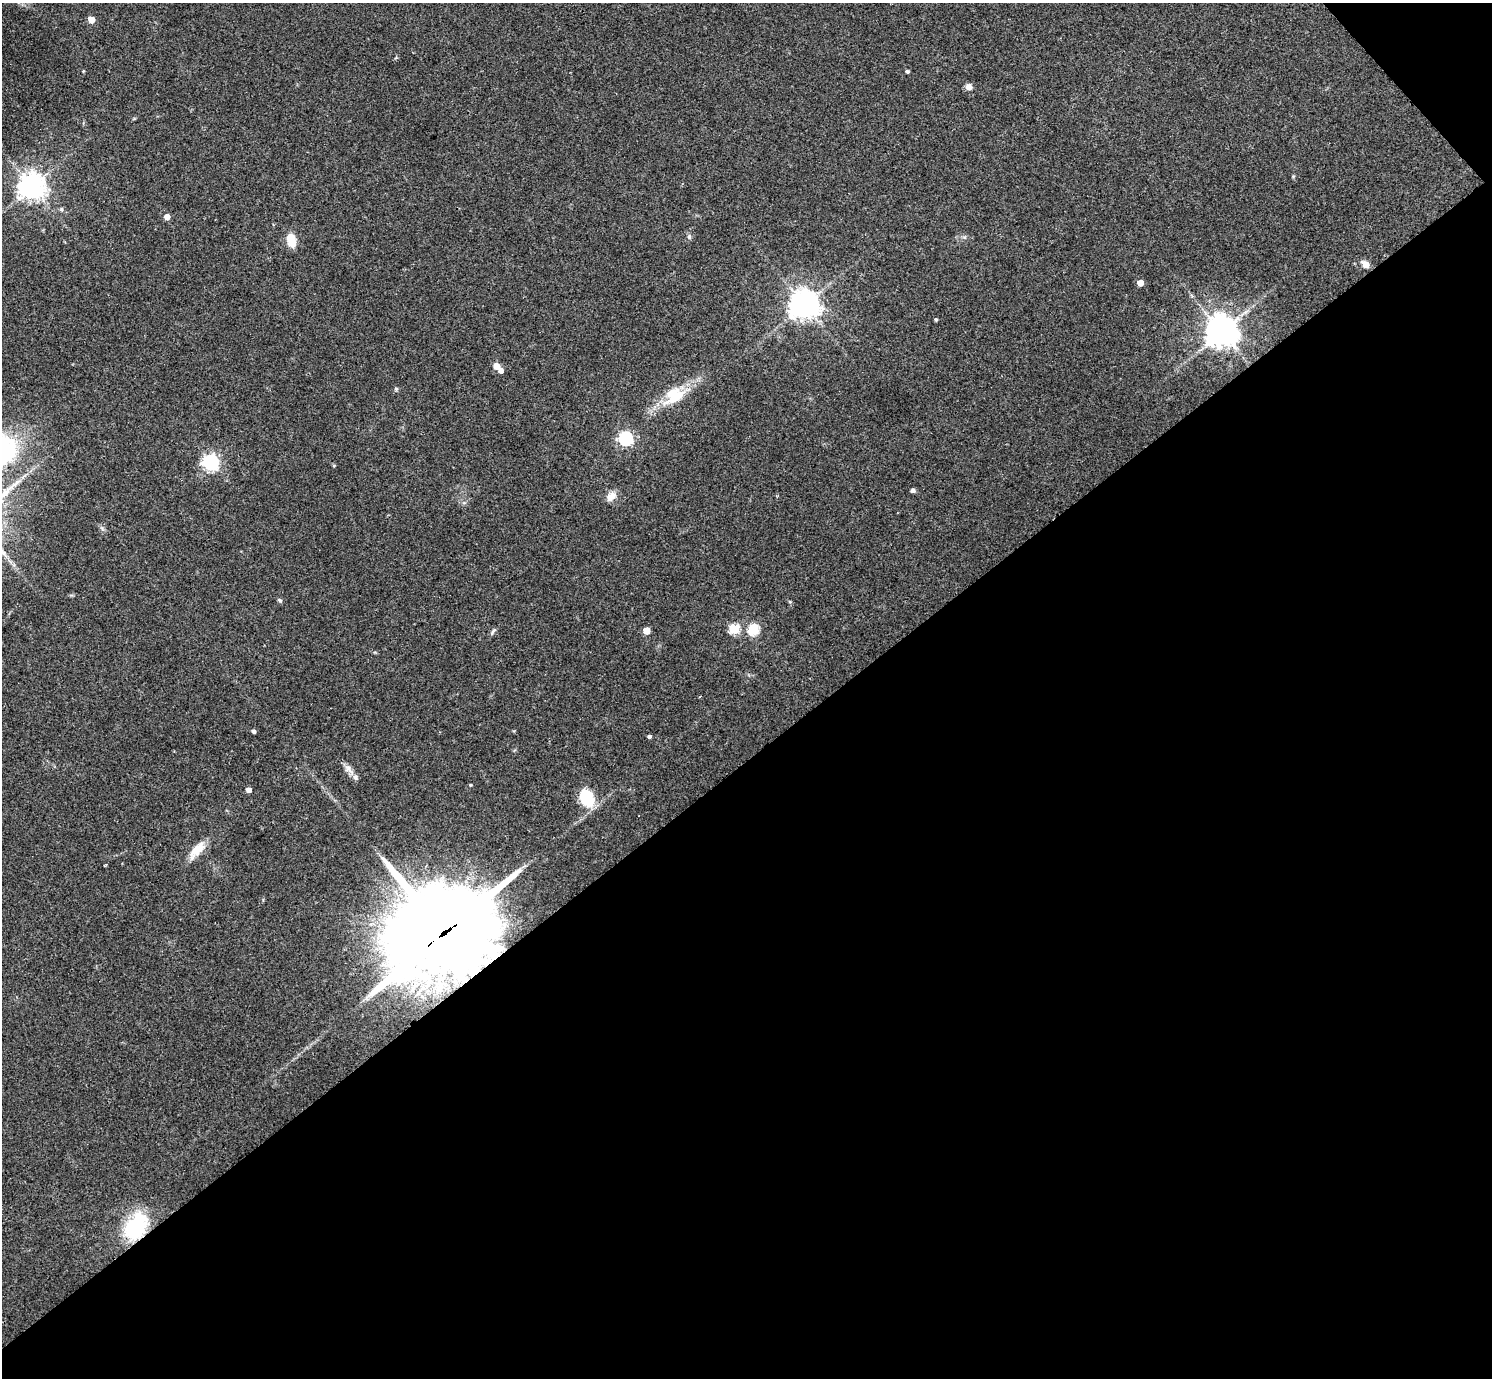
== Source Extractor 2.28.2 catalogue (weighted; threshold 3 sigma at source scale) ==
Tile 12 of 4 x 4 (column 4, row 3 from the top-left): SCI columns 4473-5962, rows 1533-2908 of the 5962 x 5959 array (HDU 1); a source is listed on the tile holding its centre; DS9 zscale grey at full resolution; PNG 1494 x 1380 px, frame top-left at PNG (2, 3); no overlay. Shown black and unused: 46% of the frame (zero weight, under 3 of 4 exposures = <1% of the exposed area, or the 3 px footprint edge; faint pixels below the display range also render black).
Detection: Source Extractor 2.28.2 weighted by HDU 2 'WHT'; one run over the whole footprint, this tile lists its part. Background 0.0435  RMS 0.0048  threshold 0.0216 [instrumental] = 3 sigma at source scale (4.5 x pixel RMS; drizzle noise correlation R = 1.50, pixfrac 1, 0.05/0.05 arcsec/px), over >= 5 px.
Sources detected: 39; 1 inside a brighter object's white glare — not listed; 3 inside a brighter listed object's ellipse — not listed separately; the other 35 listed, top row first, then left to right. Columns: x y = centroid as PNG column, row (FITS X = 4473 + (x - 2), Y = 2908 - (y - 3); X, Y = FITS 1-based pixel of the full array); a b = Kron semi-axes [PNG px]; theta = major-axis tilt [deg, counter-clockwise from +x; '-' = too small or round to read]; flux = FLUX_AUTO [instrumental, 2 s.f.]
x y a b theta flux
91 20 5 5 - 7.8
907 71 4 3 - 0.98
969 87 7 7 - 2.6
31 186 8 8 - 520
61 209 5 5 - 0.69
167 217 5 4 - 4.1
689 237 7 5 -71 0.92
291 240 14 8 -74 9.1
1365 264 9 6 -41 3.6
1140 283 5 4 - 4.9
804 305 9 8 - 690
936 319 3 3 - 0.67
1221 332 9 9 - 860
496 366 5 4 - 5.8
501 370 5 5 - 2.4
675 397 31 13 33 15
625 438 6 6 - 85
211 462 6 6 - 150
913 491 5 4 - 1.3
611 496 13 9 45 4
280 600 7 4 -40 0.78
734 629 5 5 - 31
753 629 5 5 - 41
493 631 11 4 57 1.1
646 631 5 5 - 7.8
253 731 4 3 - 1.3
649 736 3 3 - 11
348 769 16 7 -55 3
470 785 3 3 - 0.49
249 790 5 4 - 2.6
587 798 15 11 -65 20
197 850 25 11 47 7.8
105 866 4 3 - 0.69
445 933 42 37 21 4600
135 1227 24 16 57 42
Overlapping masked pixels (flux is a lower limit): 2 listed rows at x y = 445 933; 135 1227